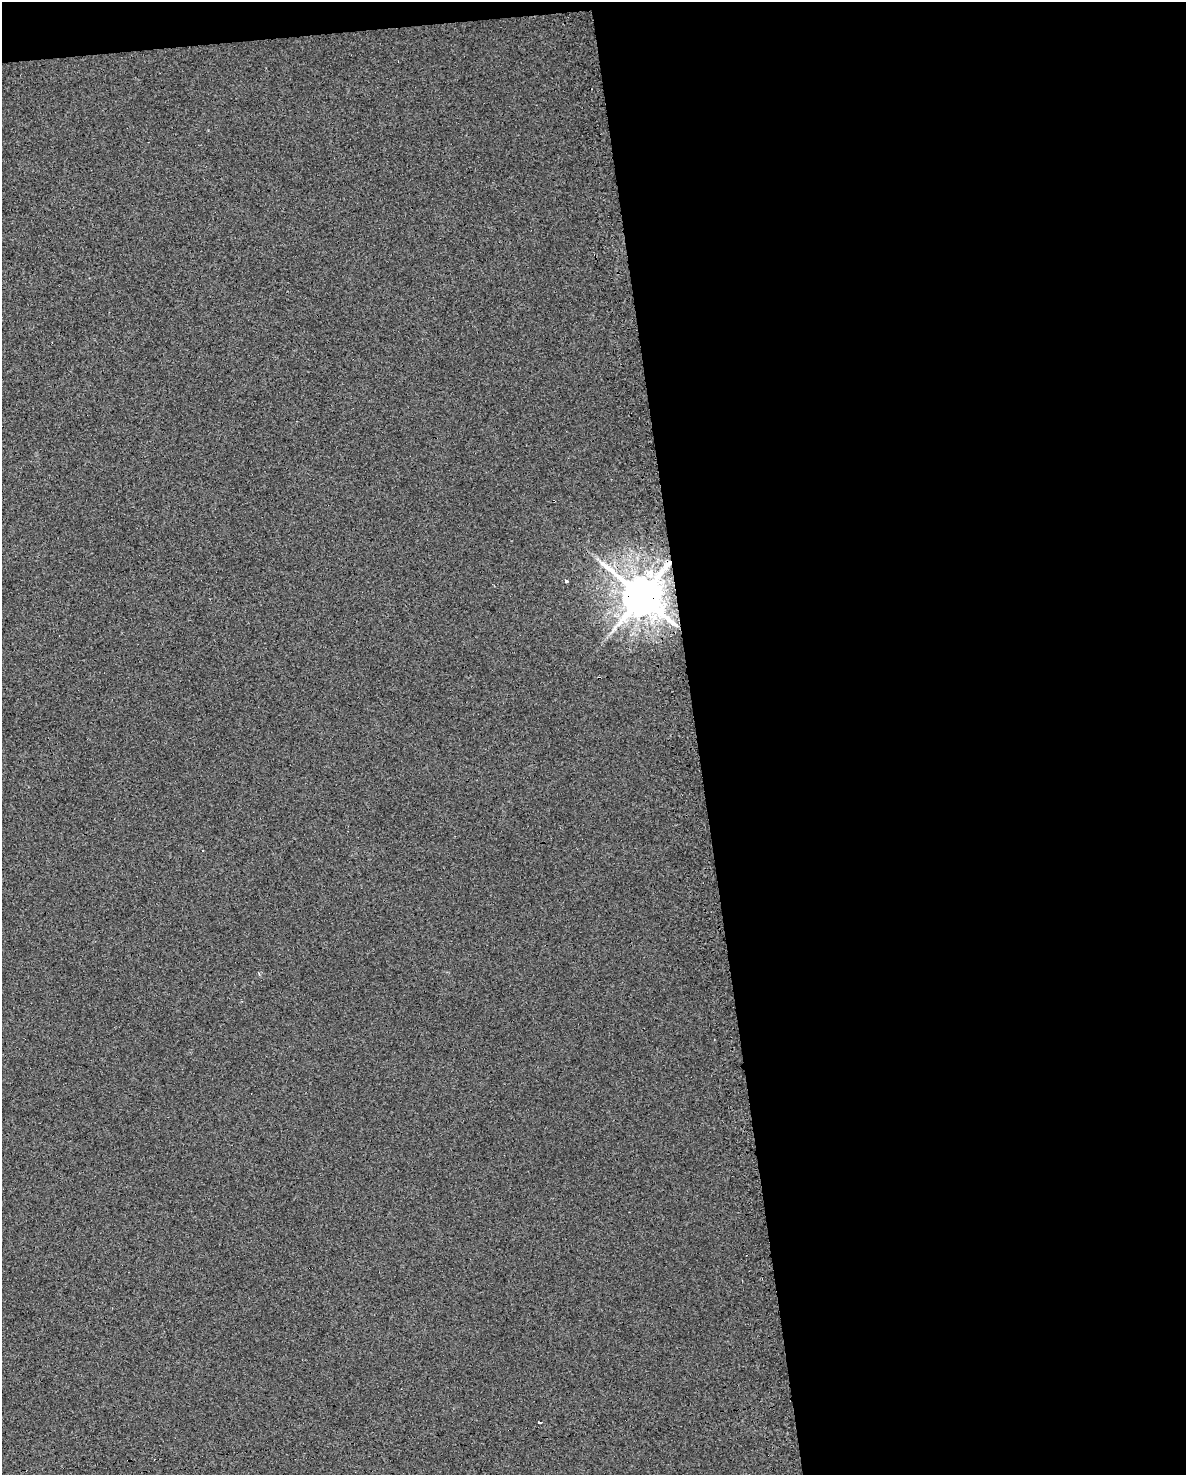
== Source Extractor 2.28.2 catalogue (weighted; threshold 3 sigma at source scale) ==
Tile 4 of 4 x 3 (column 4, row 1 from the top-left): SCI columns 3589-4772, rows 3009-4481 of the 4772 x 4534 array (HDU 1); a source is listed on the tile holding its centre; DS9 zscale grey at full resolution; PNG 1188 x 1477 px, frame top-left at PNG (2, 2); no overlay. Shown black and unused: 43% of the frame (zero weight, under 2 of 3 exposures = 3% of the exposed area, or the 3 px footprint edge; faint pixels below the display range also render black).
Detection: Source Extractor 2.28.2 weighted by HDU 2 'WHT'; one run over the whole footprint, this tile lists its part. Background 0.0301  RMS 0.013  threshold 0.0601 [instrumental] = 3 sigma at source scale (4.5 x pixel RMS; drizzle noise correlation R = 1.50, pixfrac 1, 0.0396/0.0396 arcsec/px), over >= 5 px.
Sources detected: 5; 2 cosmic-ray / hot-pixel residue — not listed; the other 3 listed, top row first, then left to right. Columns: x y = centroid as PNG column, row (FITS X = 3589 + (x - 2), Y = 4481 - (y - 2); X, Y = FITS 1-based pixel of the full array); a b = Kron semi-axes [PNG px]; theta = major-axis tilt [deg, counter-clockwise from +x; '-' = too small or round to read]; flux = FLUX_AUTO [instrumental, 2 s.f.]
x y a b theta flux
566 581 3 3 - 6
642 596 12 11 - 5200
539 1422 3 3 - 4.6
Overlapping masked pixels (flux is a lower limit): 1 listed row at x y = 642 596